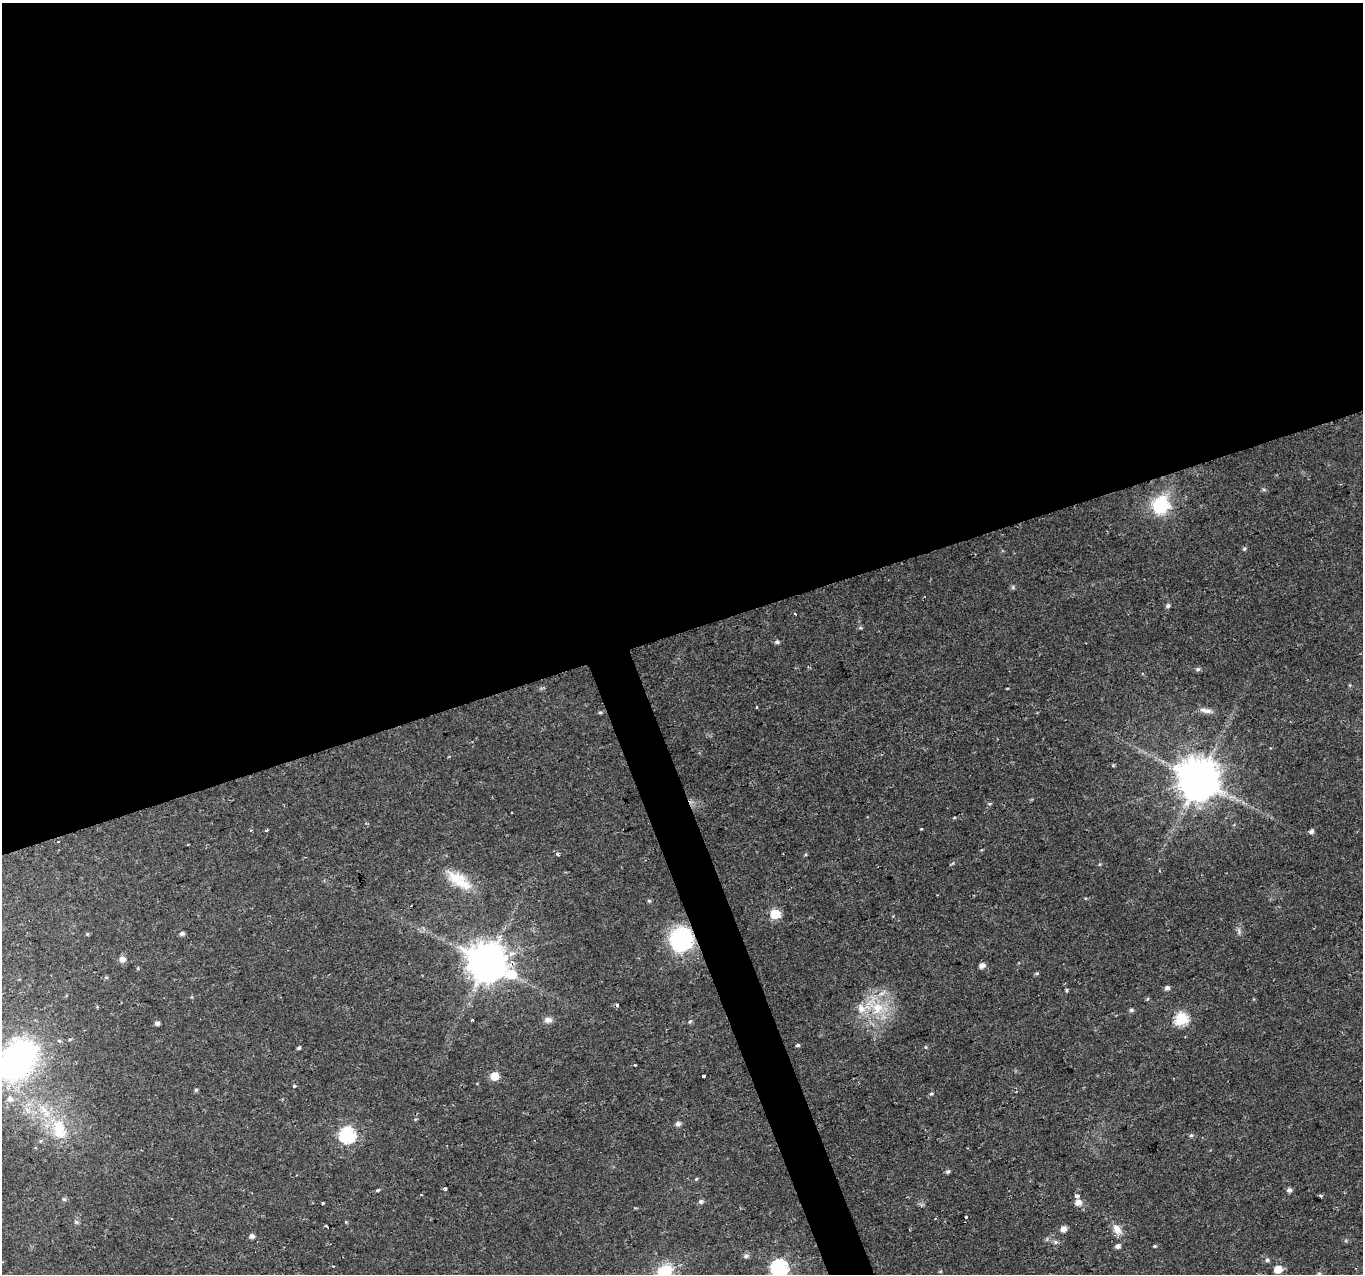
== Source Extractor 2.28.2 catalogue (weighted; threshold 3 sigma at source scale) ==
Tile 2 of 4 x 4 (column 2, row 1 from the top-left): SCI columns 1366-2726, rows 3944-5215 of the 5449 x 5285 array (HDU 1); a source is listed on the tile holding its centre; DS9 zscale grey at full resolution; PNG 1365 x 1276 px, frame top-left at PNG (2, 3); no overlay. Shown black and unused: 51% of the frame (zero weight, under 2 of 3 exposures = <1% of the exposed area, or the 3 px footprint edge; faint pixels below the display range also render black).
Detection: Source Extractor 2.28.2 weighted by HDU 2 'WHT'; one run over the whole footprint, this tile lists its part. Background 0.0288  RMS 0.0031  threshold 0.0141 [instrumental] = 3 sigma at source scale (4.5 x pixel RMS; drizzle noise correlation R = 1.50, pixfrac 1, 0.0396/0.0396 arcsec/px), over >= 5 px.
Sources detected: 84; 3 cosmic-ray / hot-pixel residue — not listed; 4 inside a brighter listed object's ellipse — not listed separately; the other 77 listed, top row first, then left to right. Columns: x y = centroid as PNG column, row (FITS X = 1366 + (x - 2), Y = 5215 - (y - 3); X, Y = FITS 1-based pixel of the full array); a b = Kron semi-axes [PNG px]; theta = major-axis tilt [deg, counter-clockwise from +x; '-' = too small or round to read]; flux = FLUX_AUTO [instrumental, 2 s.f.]
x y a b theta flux
1161 505 19 18 - 16
1244 549 6 5 - 0.48
1013 587 6 4 72 0.44
1168 606 6 5 - 0.73
795 614 3 2 - 0.44
777 642 6 5 - 0.67
808 667 4 3 - 0.3
1198 669 6 5 - 0.58
757 707 3 2 - 0.63
1205 711 19 6 -11 1.8
600 712 5 3 - 0.4
1199 779 11 11 - 1100
990 804 6 3 8 0.37
511 812 3 2 - 0.5
954 818 5 3 - 0.31
266 830 4 2 - 0.39
1311 831 5 5 - 0.86
455 877 27 15 -15 7.5
937 895 2 2 - 0.24
649 901 6 3 -18 0.38
775 914 6 6 - 16
87 934 4 4 - 0.3
182 934 6 4 14 0.89
682 940 23 20 71 33
122 959 7 6 - 1.7
487 962 12 11 - 920
982 966 6 5 - 1.7
1037 973 6 4 44 0.4
1167 988 5 5 - 1
1066 990 6 4 89 0.38
877 1008 20 18 -15 11
1131 1010 6 5 - 0.59
1181 1019 6 6 - 36
548 1020 10 7 2 1.5
690 1022 6 5 - 0.5
157 1023 5 4 - 1
798 1045 5 4 - 0.48
926 1047 6 4 -89 0.36
299 1048 4 4 - 0.52
17 1060 50 34 47 66
635 1065 3 2 - 0.33
494 1076 6 6 - 5.1
703 1076 4 3 - 2.1
294 1086 3 3 - 0.92
196 1090 5 4 - 0.43
931 1094 4 4 - 0.44
678 1124 6 5 - 1.1
59 1130 29 19 -78 12
347 1135 7 7 - 65
1191 1135 6 5 - 0.59
948 1171 6 5 - 0.63
696 1179 5 3 - 0.33
445 1189 4 3 - 0.85
378 1190 4 3 - 0.44
1289 1190 6 5 - 0.94
421 1195 3 3 - 0.34
1077 1196 4 3 - 2.6
1320 1196 5 3 - 0.41
64 1199 6 5 - 0.58
701 1202 6 5 - 0.82
1078 1202 7 6 - 2
323 1203 3 3 - 0.81
966 1217 3 3 - 14
76 1222 6 5 - 0.58
326 1226 3 2 - 0.41
1064 1229 6 6 - 1.8
1117 1229 14 10 -52 2.7
252 1236 5 5 - 1.1
1056 1242 6 5 - 0.67
1118 1246 6 5 - 0.97
1155 1246 4 4 - 0.35
746 1256 7 6 - 0.81
1267 1260 5 4 - 0.59
779 1268 7 7 - 73
1278 1269 5 5 - 5.5
665 1271 20 14 24 9.2
1319 1273 6 4 -1 0.35
Overlapping masked pixels (flux is a lower limit): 2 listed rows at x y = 682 940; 487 962
Isophote crosses this tile's border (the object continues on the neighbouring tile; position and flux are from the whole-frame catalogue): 3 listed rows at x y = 17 1060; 779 1268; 665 1271